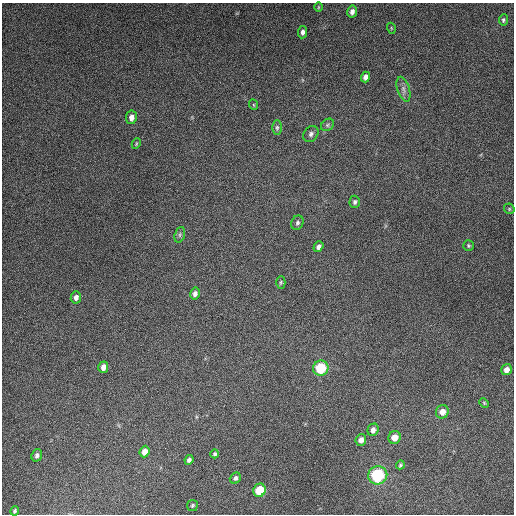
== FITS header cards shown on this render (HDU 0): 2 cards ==
NAXIS1  =                  512
NAXIS2  =                  512

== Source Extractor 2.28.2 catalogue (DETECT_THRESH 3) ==
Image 512 x 512 px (HDU 0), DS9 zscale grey, 1 PNG px = 1 image px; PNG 516 x 516 px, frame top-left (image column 1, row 512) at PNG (2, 3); each listed source drawn as its Kron ellipse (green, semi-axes under 4 px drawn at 4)
Background 5220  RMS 320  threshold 956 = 3 sigma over >= 5 px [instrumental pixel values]
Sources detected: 40; all 40 listed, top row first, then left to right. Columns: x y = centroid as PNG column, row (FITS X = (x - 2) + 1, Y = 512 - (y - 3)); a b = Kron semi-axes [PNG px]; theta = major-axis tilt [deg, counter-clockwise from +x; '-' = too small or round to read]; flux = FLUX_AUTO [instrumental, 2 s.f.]
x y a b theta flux
318 7 5 3 - 1.9e+04
352 12 6 5 - 9.3e+04
503 20 5 4 - 3.9e+04
391 28 5 3 - 1.8e+04
303 32 6 4 84 7.2e+04
365 77 5 4 - 1.1e+05
403 89 13 6 -73 9.7e+04
254 105 5 3 - 2.1e+04
131 117 7 5 82 1.4e+05
327 125 7 5 37 4.6e+04
277 128 7 5 90 4.0e+04
311 134 9 7 53 7.4e+04
136 144 5 3 - 2.1e+04
355 202 6 5 - 5.4e+04
509 209 6 5 - 2.8e+04
297 223 7 6 - 5.3e+04
180 235 8 5 72 4.4e+04
468 246 5 5 - 3.0e+04
318 247 5 4 - 7.3e+04
281 282 6 4 88 3.0e+04
195 294 6 5 - 8.5e+04
76 297 6 5 - 9.1e+04
103 367 6 5 - 1.3e+05
321 368 8 7 - 1.0e+06
507 370 6 5 - 1.5e+05
484 403 5 4 - 2.3e+04
442 412 7 6 - 1.8e+05
373 430 6 5 - 1.1e+05
395 437 6 6 - 2.2e+05
361 440 6 5 - 1.1e+05
145 452 6 5 - 1.6e+05
215 454 4 4 - 4.0e+04
37 455 6 5 - 6.4e+04
189 460 5 4 - 6.1e+04
400 465 4 3 - 3.3e+04
378 475 10 9 - 1.5e+06
235 478 6 5 - 5.5e+04
259 490 7 6 - 6.3e+05
192 505 5 5 - 3.2e+04
15 511 5 4 - 3.8e+04